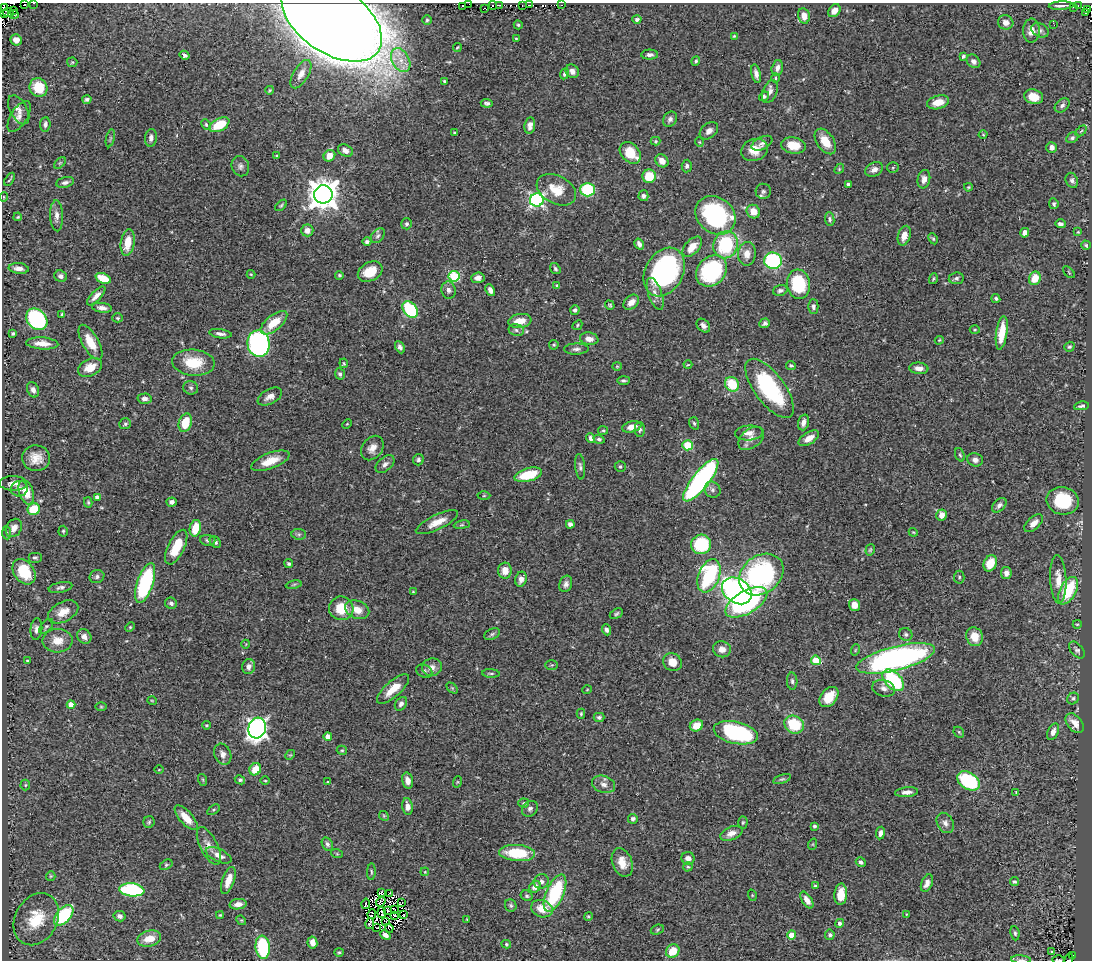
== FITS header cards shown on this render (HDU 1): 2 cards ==
NAXIS1  =                 1090
NAXIS2  =                  958

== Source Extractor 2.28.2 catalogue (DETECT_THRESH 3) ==
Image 1090 x 958 px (HDU 1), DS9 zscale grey, 1 PNG px = 1 image px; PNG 1094 x 962 px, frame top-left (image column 1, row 958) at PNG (2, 3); each listed source drawn as its Kron ellipse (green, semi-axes under 4 px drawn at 4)
Background 0.448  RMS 0.023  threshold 0.0675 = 3 sigma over >= 5 px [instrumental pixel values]
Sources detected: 427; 11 with non-positive FLUX_AUTO (blend fragments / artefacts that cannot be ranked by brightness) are neither listed nor drawn; the other 416 listed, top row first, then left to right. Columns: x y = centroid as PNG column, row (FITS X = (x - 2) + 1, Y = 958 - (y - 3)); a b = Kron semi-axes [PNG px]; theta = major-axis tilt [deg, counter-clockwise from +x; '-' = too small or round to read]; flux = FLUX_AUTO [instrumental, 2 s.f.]
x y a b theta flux
34 3 3 2 - 3.9
469 3 2 2 - 3
25 5 2 2 - 6.9
493 5 4 3 - 3.2
499 5 3 2 - 8.8
529 5 2 2 - 8.5
562 5 3 2 - 4.6
462 6 3 2 - 28
522 6 3 2 - 15
1061 6 12 2 2 3.7
1078 6 4 2 - 1.4
1074 7 2 2 - 2.6
3 8 3 2 - 21
485 8 4 3 - 11
14 10 4 2 - 14
1088 10 4 2 - 21
834 11 7 5 50 12
8 12 5 3 - 9.4
1086 13 3 2 - 5.3
3 14 4 2 - 25
13 15 5 3 - 28
804 16 8 6 -78 14
637 19 4 4 - 4.1
332 20 56 33 -34 7500
427 20 5 5 - 2.3
1006 22 8 7 - 8.9
518 25 4 4 - 2.1
1054 25 2 2 - 1.6
1040 30 9 6 -29 4.3
1031 31 12 8 89 12
734 36 4 4 - 1.4
516 39 3 2 - 1.4
16 40 6 5 - 11
457 47 4 3 - 1.6
185 55 5 4 - 3.6
650 55 8 5 2 5.6
963 56 4 3 - 2.6
401 60 13 8 -61 17
696 61 5 4 - 2.4
973 61 7 6 - 6.3
72 62 5 4 - 1.9
777 68 8 5 75 7.3
572 71 7 6 - 7.4
301 74 16 7 59 11
565 74 6 4 66 3.3
756 74 9 4 -78 7.2
775 78 5 3 - 1.6
444 81 3 3 - 1.9
38 87 9 8 - 43
270 90 4 3 - 1.6
770 92 12 7 69 7.4
764 96 5 4 - 2.7
1034 97 9 7 -16 24
87 99 4 4 - 3.8
938 102 11 6 15 19
487 103 6 4 -4 3.4
1062 105 8 6 41 4.5
19 110 16 8 -61 10
19 116 17 8 58 11
670 119 8 6 57 5.4
45 124 7 5 87 5.5
206 124 6 4 -64 1.9
219 125 11 6 27 49
530 125 8 5 82 8.1
709 131 10 7 42 8.5
1081 131 6 3 44 1.8
454 133 3 2 - 1.3
983 134 4 3 - 1.2
110 138 9 3 77 2.8
151 138 9 6 83 6.6
1072 138 6 5 - 3.4
656 141 5 4 - 1.8
825 141 14 8 -56 24
699 142 4 4 - 1.6
762 143 11 6 27 5.2
793 145 12 8 -8 24
1052 147 5 5 - 7.4
345 150 8 5 -28 9.1
754 150 13 11 18 23
630 153 12 9 -48 43
277 156 4 3 - 1.9
329 156 6 5 - 16
662 161 7 6 - 12
60 163 7 4 44 2
240 166 10 8 -69 5.9
687 166 6 5 - 4.3
893 168 5 5 - 1.9
839 169 5 4 - 2
874 170 9 6 27 8
649 176 6 6 - 37
10 179 7 2 57 1.7
924 179 9 6 78 8.4
1072 180 8 6 -67 4.7
65 182 9 5 14 4.5
848 184 4 3 - 3.2
968 187 4 3 - 1.7
556 190 21 14 -28 34
587 190 7 6 - 83
763 191 7 7 - 4.3
323 194 9 9 - 2500
643 196 5 5 - 3.8
4 197 5 3 - 1.4
537 200 7 6 - 330
1054 204 5 4 - 2.6
281 205 7 4 43 2.2
753 212 7 6 - 16
715 215 21 17 -39 200
57 216 15 6 -88 9.3
18 217 4 3 - 1.6
830 219 7 4 -83 3.2
407 224 5 5 - 2.8
1060 224 5 4 - 4.4
307 230 6 6 - 11
1078 232 4 4 - 1.4
1025 233 5 4 - 12
378 236 8 6 50 4.4
904 236 10 6 73 13
933 239 6 4 -63 2.2
367 242 4 4 - 3.8
128 243 13 7 80 27
639 244 6 4 -58 6.7
725 245 14 12 71 110
1086 245 4 4 - 2.1
692 247 12 7 48 19
747 254 12 9 87 13
773 261 9 8 - 160
19 268 10 5 -6 9.1
555 269 6 4 -54 2.7
712 271 17 14 47 150
370 272 13 9 28 30
664 272 26 19 61 300
1069 272 7 2 -46 1.3
251 274 4 4 - 1.4
339 275 4 4 - 2.2
61 276 6 5 - 5
454 276 5 5 - 120
103 278 8 5 -22 35
478 278 6 5 - 8.1
956 278 7 6 - 3.7
1035 278 7 5 67 23
933 279 5 3 - 2.2
798 284 15 11 -84 88
557 285 4 3 - 2.3
448 290 8 7 - 6.2
490 290 6 4 -63 7
780 290 7 5 17 4.2
655 294 17 6 -71 11
96 296 12 5 46 9.3
996 299 4 4 - 2.7
631 302 9 6 42 12
610 305 5 4 - 1.9
813 307 7 5 -90 3.8
102 308 10 5 -8 7
410 309 9 6 -52 130
575 310 5 4 - 4.2
62 314 4 3 - 2.2
118 318 5 4 - 2.1
37 319 12 9 -47 190
520 321 11 7 9 19
274 323 16 7 39 34
765 323 5 5 - 3.9
577 325 5 4 - 2.2
703 326 8 5 -46 5.7
516 330 8 6 -18 3.8
975 330 5 3 - 1.6
13 333 4 3 - 2.6
1002 333 17 5 82 39
220 334 11 4 -8 6
589 339 9 6 -9 10
939 340 4 3 - 1.5
90 342 19 8 -61 32
42 343 16 6 -4 18
259 344 13 11 -83 350
554 345 5 4 - 2.2
400 347 6 4 -63 4.8
1069 347 5 4 - 2.3
576 349 12 5 2 5.5
193 363 21 13 -4 47
344 363 5 3 - 2
688 365 4 3 - 1.2
617 366 4 4 - 1.5
791 366 5 4 - 2.5
90 368 13 8 25 22
919 368 9 5 -5 9
340 374 6 5 - 4.1
623 380 6 3 1 2.9
732 384 8 6 -45 48
191 388 7 6 - 3.7
770 388 35 15 -53 150
33 390 8 5 -68 5.4
270 397 13 7 28 9.9
145 399 7 5 3 6.1
1081 406 7 3 8 3.5
803 422 8 5 73 9
185 423 9 6 73 36
694 423 6 4 -72 2.8
125 424 6 5 - 2.9
347 424 5 3 - 1.3
632 427 10 5 13 12
640 429 7 5 88 3.7
603 430 5 4 - 2.1
749 433 14 7 4 10
591 438 5 4 - 5.4
751 438 14 9 38 10
809 438 11 6 31 14
599 439 5 4 - 3.2
688 445 5 5 - 78
372 448 13 10 53 13
960 455 7 4 -69 2.4
36 458 14 13 - 21
418 460 6 5 - 3.6
975 460 8 6 -14 6.3
270 461 20 8 20 26
385 464 11 7 42 6.1
580 467 13 5 -85 4.4
620 467 5 5 - 3
528 475 14 6 15 48
701 480 26 8 52 410
13 483 14 7 -2 8.8
19 489 8 7 - 7.9
712 490 8 7 - 5.6
26 492 12 7 -72 28
484 496 6 4 1 2
97 497 4 4 - 7.2
1063 501 16 13 -12 76
88 502 5 4 - 2.1
172 502 5 4 - 5.5
999 505 8 5 45 6.3
34 509 6 5 - 51
942 515 5 5 - 14
437 522 23 7 25 19
1034 523 11 6 42 11
570 524 4 4 - 5.8
462 525 8 4 8 2.6
14 528 10 7 58 13
195 528 8 5 77 34
63 531 5 4 - 2.1
913 532 5 3 - 1.4
7 533 7 4 -86 2.5
299 534 7 5 -6 3.2
208 540 7 5 -6 3.5
215 542 6 5 - 3.4
701 544 10 9 - 84
176 547 19 8 64 43
870 550 6 4 73 2.2
35 558 7 5 0 3
990 563 8 6 65 32
289 564 4 3 - 2.7
505 571 8 7 - 16
24 572 14 10 -54 61
1006 573 6 5 - 9.2
761 574 24 18 37 270
709 576 17 10 68 170
97 577 7 6 - 3.9
959 577 6 5 - 2.8
521 579 7 5 72 8.8
1058 579 24 8 -87 22
145 583 21 8 72 170
566 584 8 6 71 6.2
294 585 8 4 10 2.6
61 587 12 5 11 5.1
737 591 16 12 -35 550
1068 591 15 8 62 71
413 592 4 3 - 1.4
746 602 23 11 30 240
171 603 6 5 - 4.2
854 605 6 5 - 18
341 608 12 11 - 38
357 610 12 9 -23 18
63 612 16 10 27 20
616 614 7 4 31 2.8
1077 624 4 4 - 1.7
46 626 9 5 48 3.1
130 627 5 4 - 1.8
36 629 11 6 85 6.5
606 630 6 4 -69 5.2
492 634 8 5 27 3
906 634 7 6 - 4.1
84 637 8 6 -49 8.1
975 637 9 8 - 23
58 641 15 12 1 20
246 644 4 3 - 1
722 649 9 8 - 12
855 650 6 3 71 1.5
1077 650 10 6 -49 4
896 658 40 12 14 520
816 660 5 4 - 48
28 661 4 3 - 3.9
672 662 10 8 -41 19
552 665 6 5 - 2.1
249 667 7 6 - 7.2
432 667 10 8 12 8.3
424 671 8 6 -26 4
491 673 9 3 -3 2.3
893 680 13 8 -45 120
792 681 8 5 -87 4.1
452 688 6 4 -45 1.9
884 688 11 8 -15 7.7
393 689 20 7 42 24
587 690 5 3 - 1.1
829 697 11 8 49 28
1073 698 6 5 - 3.1
152 701 5 3 - 1.2
401 704 7 5 55 5.3
71 705 4 4 - 17
101 707 6 4 -1 1.8
581 714 5 4 - 2
599 717 5 4 - 3.5
1075 723 11 7 -50 12
206 725 4 3 - 1.7
696 725 7 5 24 23
794 725 10 8 -31 62
257 728 10 8 72 710
959 732 6 4 -47 2.2
1053 732 9 5 66 8.6
736 733 22 11 -12 190
328 736 4 4 - 11
342 750 5 4 - 2
223 754 11 8 -65 9.1
290 755 5 4 - 1.8
255 769 6 5 - 27
159 770 4 3 - 0.94
782 779 9 4 19 3
203 780 6 4 -72 1.9
240 780 5 4 - 2.8
408 780 8 5 -76 11
265 781 4 3 - 1.5
968 781 12 8 -33 140
328 782 3 3 - 1.9
457 782 6 4 71 1.7
603 784 12 8 -20 9.7
25 785 5 5 - 1.9
907 792 11 4 5 7.4
1016 792 4 3 - 1.5
524 803 5 4 - 2.1
407 807 8 5 -82 8.1
530 809 9 7 43 4.7
213 810 7 4 31 2.3
384 816 5 4 - 1.8
186 818 15 6 -48 21
633 819 5 5 - 4.3
149 822 6 5 - 2.6
743 823 6 4 87 2
945 823 10 8 -62 7.3
814 826 3 3 - 2.5
731 833 12 6 21 11
880 833 6 4 81 5.6
327 844 7 5 -58 3.9
813 844 6 3 72 1.5
209 846 20 8 -63 14
517 853 18 8 -4 60
337 854 6 3 -19 1.7
219 855 14 6 -25 11
688 858 6 6 - 7.7
622 862 14 9 -68 21
861 862 5 4 - 3.9
166 865 7 4 30 2.4
688 867 5 4 - 2
371 872 8 3 87 2.3
425 872 4 3 - 1.2
51 876 5 4 - 1.7
228 881 14 6 71 18
541 881 7 7 - 5.7
1014 881 4 3 - 2.3
927 883 9 5 66 8.7
815 886 3 3 - 2.1
535 887 6 5 - 12
132 890 12 6 -6 160
381 892 3 3 - 180
390 893 3 2 - 1.3
555 893 20 8 67 120
841 894 11 6 86 24
752 895 6 3 -72 1.4
527 896 6 5 - 2.8
807 900 9 5 -57 11
381 902 5 3 - 0.73
402 902 3 2 - 2.1
238 904 8 5 6 10
366 904 5 3 - 4.8
511 905 6 5 - 2.9
394 909 3 2 - 0.55
542 909 11 8 -19 24
388 910 4 2 - 1.6
382 913 5 2 - 0.83
372 914 5 3 - 1.2
906 914 4 3 - 1.1
64 915 12 7 48 140
220 915 4 4 - 1.7
394 915 3 2 - 3.1
404 915 2 2 - 1.9
119 916 6 5 - 5.3
588 916 4 4 - 2.1
36 919 27 21 61 61
467 919 4 2 - 1.1
241 920 5 4 - 1.6
386 922 3 2 - 1.1
370 923 5 3 - 0.47
839 923 4 4 - 4.2
376 928 4 3 - 0.98
389 928 4 2 - 2.4
657 930 7 4 20 2.4
1015 933 7 4 -82 2.9
385 935 5 4 - 7.7
791 935 4 4 - 34
830 935 5 4 - 3.8
149 938 12 8 15 22
312 942 6 5 - 11
506 944 5 4 - 2.1
263 947 11 7 -83 110
673 951 7 6 - 29
339 952 4 4 - 1.8
1052 952 3 2 - 1.9
1073 955 3 2 - 7.5
1069 959 5 2 - 6.6
1021 960 10 4 -4 3.5
1058 960 6 2 -3 1.6
At the frame edge (FLAGS 8, measured only in part): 8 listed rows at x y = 34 3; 469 3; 3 8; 3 14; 332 20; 1069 959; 1021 960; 1058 960
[11 non-positive-flux detections neither listed nor drawn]